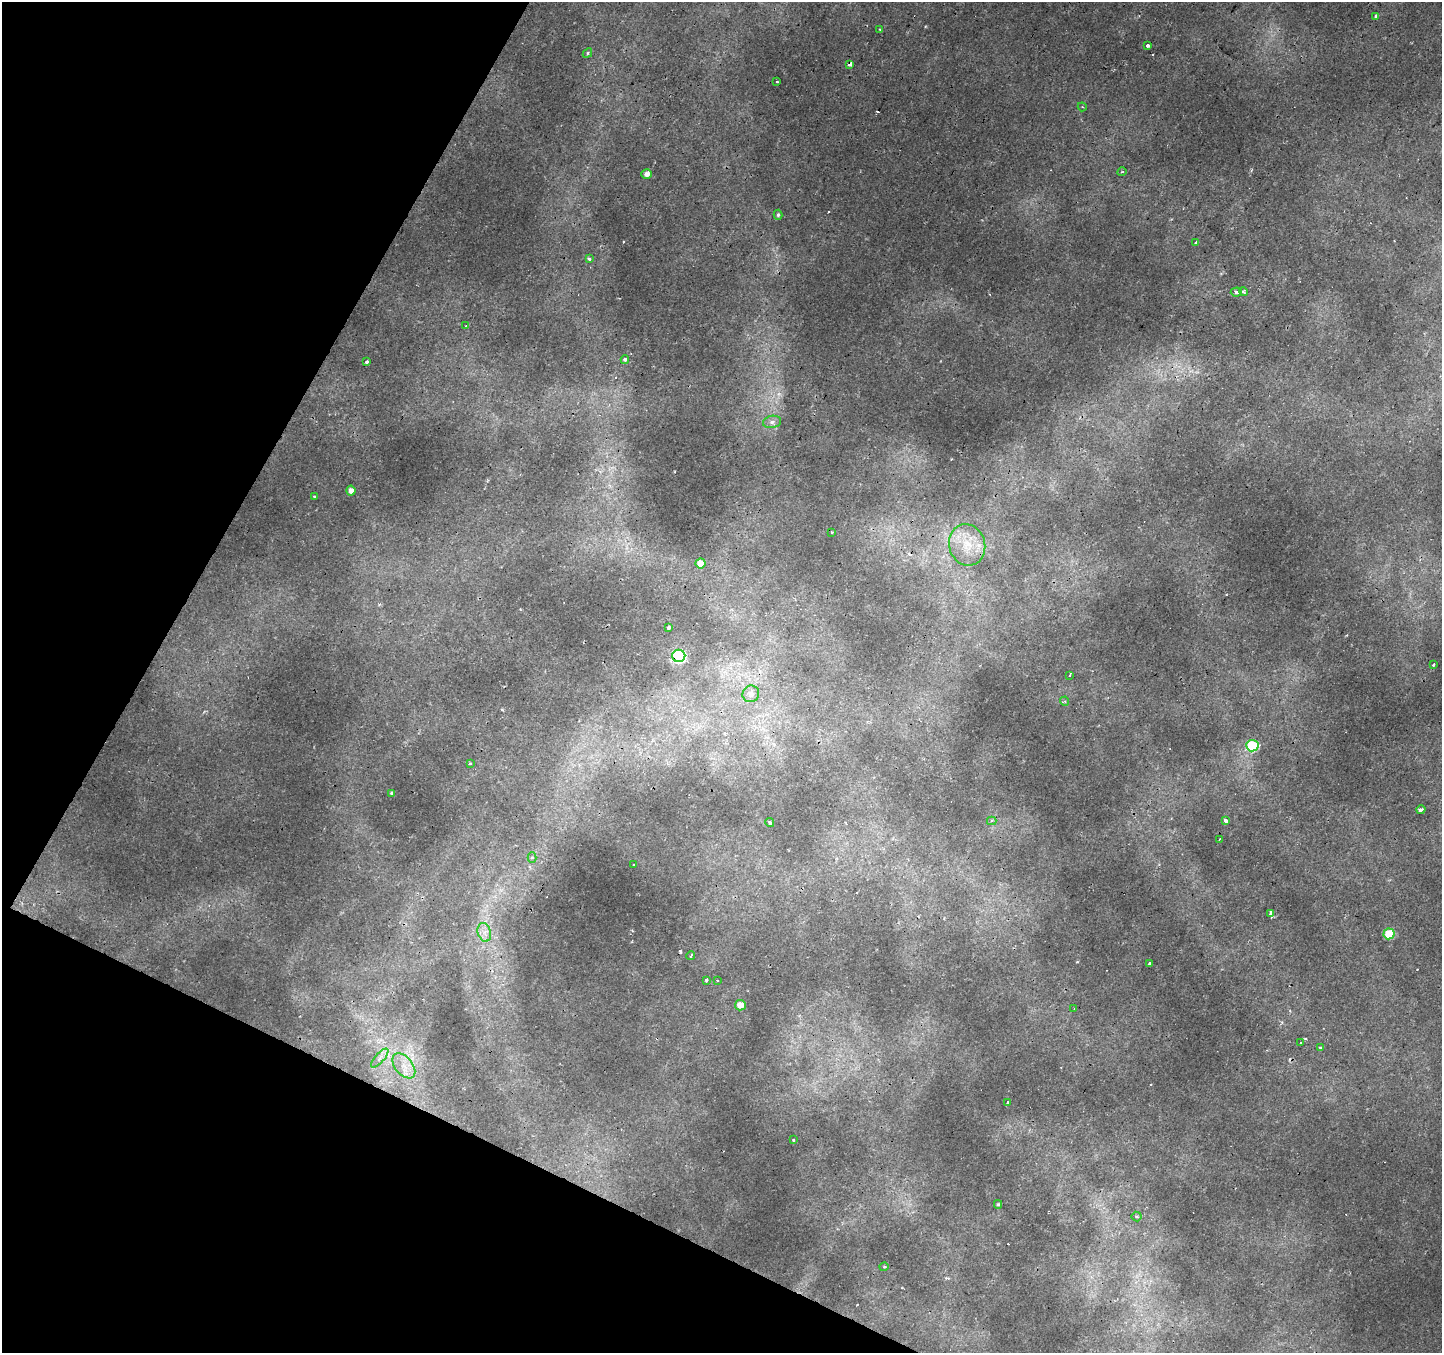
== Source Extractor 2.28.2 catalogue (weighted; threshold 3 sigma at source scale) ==
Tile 9 of 4 x 4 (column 1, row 3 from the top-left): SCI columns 6-1445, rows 1615-2965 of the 5767 x 5863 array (HDU 1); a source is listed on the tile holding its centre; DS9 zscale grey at full resolution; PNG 1444 x 1355 px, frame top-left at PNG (2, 2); each listed source drawn as its Kron ellipse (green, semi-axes under 4 px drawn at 4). Shown black and unused: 23% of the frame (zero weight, under 2 of 3 exposures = <1% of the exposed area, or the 3 px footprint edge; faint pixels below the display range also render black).
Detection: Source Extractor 2.28.2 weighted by HDU 2 'WHT'; one run over the whole footprint, this tile lists its part. Background 0.00476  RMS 0.0027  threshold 0.0121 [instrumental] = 3 sigma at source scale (4.5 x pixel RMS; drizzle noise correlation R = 1.50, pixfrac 1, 0.0396/0.0396 arcsec/px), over >= 5 px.
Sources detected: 70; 13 cosmic-ray / hot-pixel residue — neither listed nor drawn; the other 57 listed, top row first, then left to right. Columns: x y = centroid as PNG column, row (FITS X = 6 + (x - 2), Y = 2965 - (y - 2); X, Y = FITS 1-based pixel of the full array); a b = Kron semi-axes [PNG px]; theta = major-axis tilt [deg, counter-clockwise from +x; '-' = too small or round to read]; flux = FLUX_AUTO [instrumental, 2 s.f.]
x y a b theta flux
1376 16 3 3 - 0.64
880 30 3 3 - 0.32
1148 45 3 3 - 1.7
587 53 5 4 - 0.53
850 64 4 3 - 1
777 82 3 2 - 0.34
1082 107 4 4 - 0.37
1122 172 4 3 - 0.23
647 174 5 4 - 1.4
778 215 5 4 - 0.46
1196 243 4 3 - 0.57
589 259 3 3 - 1.1
1236 292 5 4 - 1.2
1243 292 4 3 - 0.79
466 326 3 3 - 1.1
625 360 4 4 - 0.85
367 362 3 3 - 0.61
772 422 9 6 9 0.99
351 491 5 4 - 1.5
314 497 3 3 - 0.74
832 532 3 2 - 0.27
967 545 21 18 -74 7.4
700 563 5 5 - 3.3
669 628 4 3 - 1.3
679 656 6 6 - 43
1434 664 3 3 - 2.3
1069 676 3 3 - 2.6
751 694 8 8 - 1.8
1065 701 5 4 - 0.45
1252 746 6 5 - 24
471 763 3 3 - 3
392 793 4 3 - 0.46
1421 810 4 3 - 1
992 821 5 4 - 0.51
1225 821 3 3 - 13
770 823 4 3 - 0.4
1219 839 2 2 - 0.22
532 858 5 4 - 0.67
634 864 3 3 - 1.8
1271 914 3 3 - 12
484 932 9 6 -74 1.6
1389 934 5 5 - 12
691 956 5 3 - 2.3
1150 963 3 3 - 1.2
706 980 3 3 - 4
717 980 2 2 - 0.26
740 1005 5 5 - 2.5
1074 1008 3 2 - 0.41
1301 1043 3 3 - 1.3
1321 1048 4 3 - 0.95
380 1058 12 4 48 1.3
404 1066 14 8 -51 3.3
1008 1102 3 3 - 0.32
793 1140 3 2 - 0.27
998 1204 4 4 - 0.37
1137 1217 5 5 - 0.48
884 1267 4 4 - 0.27
Overlapping masked pixels (flux is a lower limit): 2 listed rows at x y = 850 64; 679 656